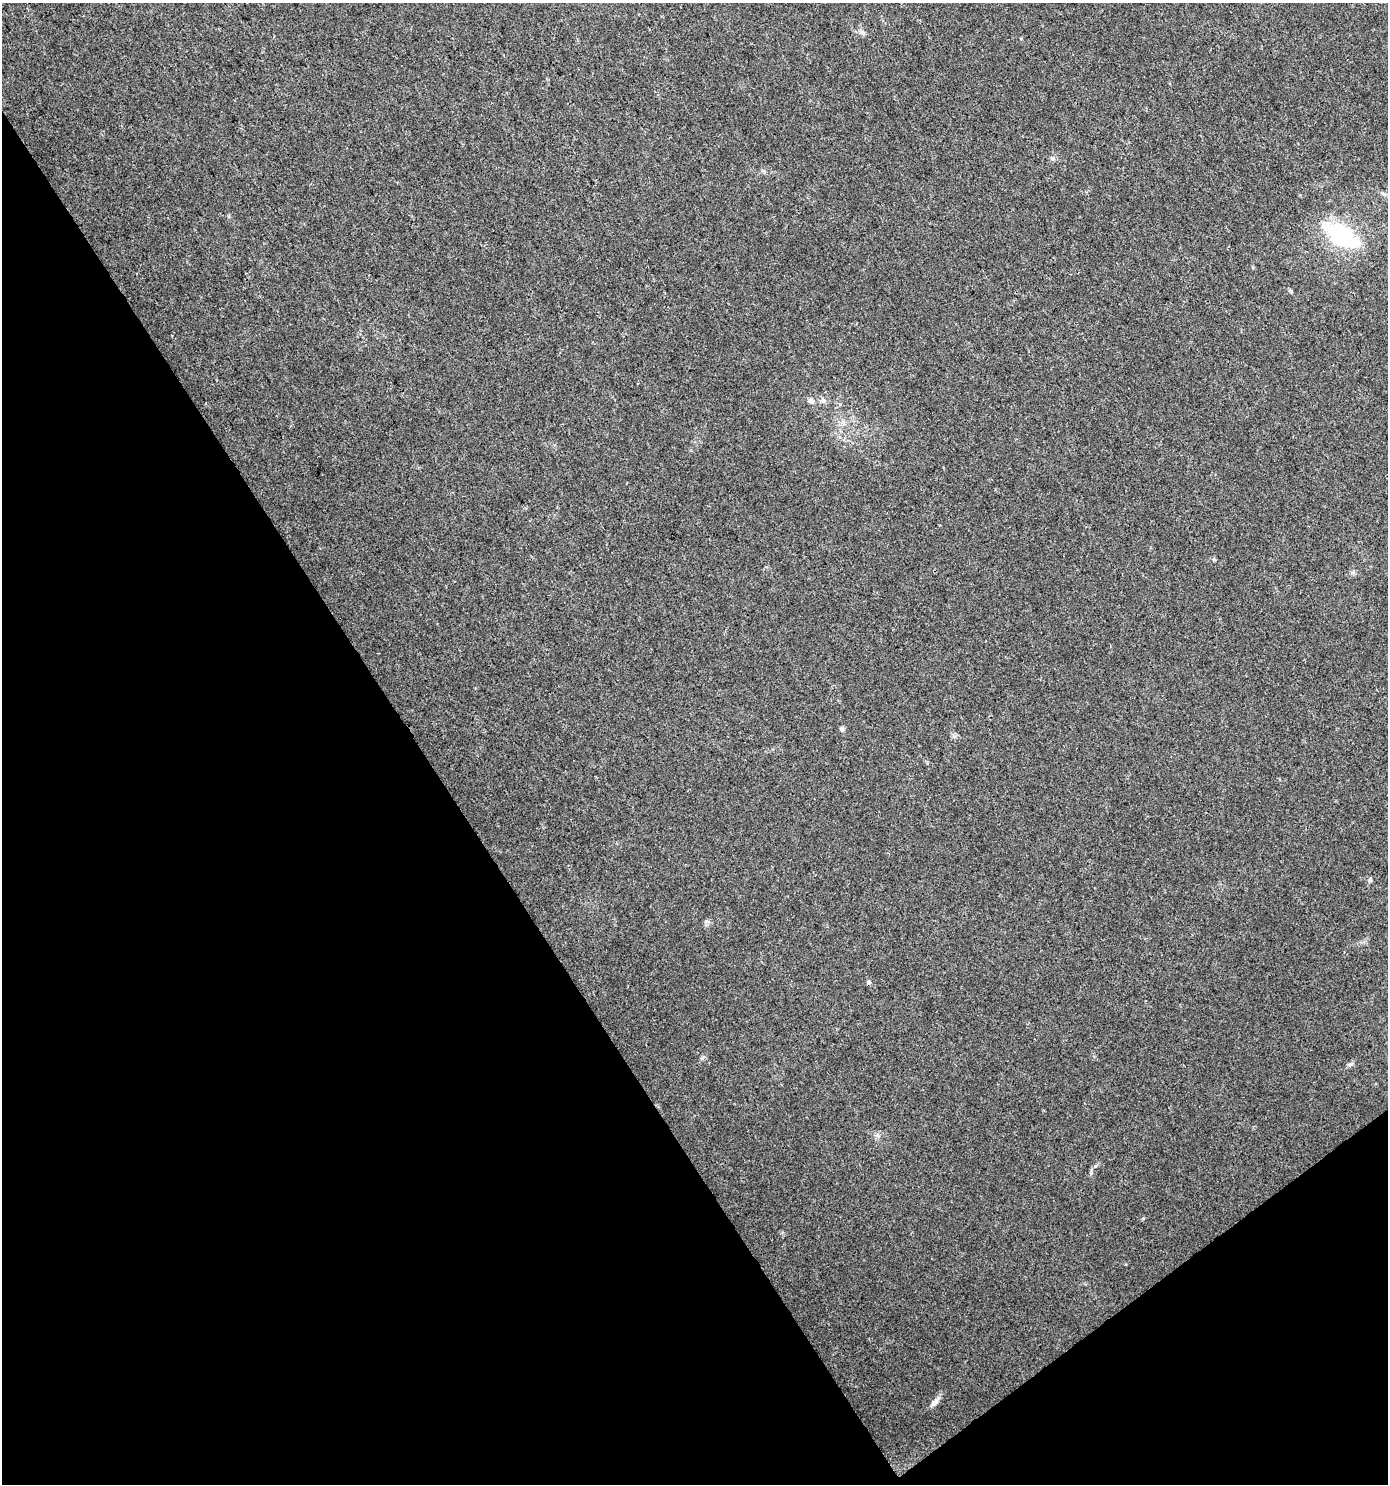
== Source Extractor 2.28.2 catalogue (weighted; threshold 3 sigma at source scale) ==
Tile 14 of 4 x 4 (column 2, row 4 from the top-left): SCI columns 1511-2896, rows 5-1486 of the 5857 x 5932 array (HDU 1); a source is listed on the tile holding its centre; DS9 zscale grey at full resolution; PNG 1390 x 1486 px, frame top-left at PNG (2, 3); no overlay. Shown black and unused: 35% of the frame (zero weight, under 3 of 4 exposures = <1% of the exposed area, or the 3 px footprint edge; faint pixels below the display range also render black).
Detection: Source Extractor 2.28.2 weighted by HDU 2 'WHT'; one run over the whole footprint, this tile lists its part. Background 0.0257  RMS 0.0035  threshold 0.0156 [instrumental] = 3 sigma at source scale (4.5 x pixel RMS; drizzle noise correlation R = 1.50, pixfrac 1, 0.0396/0.0396 arcsec/px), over >= 5 px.
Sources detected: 12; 1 cosmic-ray / hot-pixel residue — not listed; the other 11 listed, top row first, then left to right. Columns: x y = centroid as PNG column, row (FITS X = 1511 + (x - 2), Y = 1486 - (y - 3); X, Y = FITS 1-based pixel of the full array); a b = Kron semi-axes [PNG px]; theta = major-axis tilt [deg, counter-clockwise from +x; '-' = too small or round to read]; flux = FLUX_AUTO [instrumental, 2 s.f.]
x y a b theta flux
863 33 8 5 -31 0.85
1052 158 6 4 -18 0.59
1384 194 9 5 -27 0.83
1341 235 45 22 -31 29
811 400 8 7 - 1.2
823 400 7 6 - 0.95
842 729 7 6 - 0.72
1370 879 6 4 72 0.52
1349 1064 8 4 9 0.66
877 1135 8 5 -31 0.84
934 1402 13 7 47 1.9
Unlisted compact peaks at least as high as the median listed source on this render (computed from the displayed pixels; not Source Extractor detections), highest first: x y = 1095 1166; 1091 1173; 1291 291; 702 1058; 764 172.